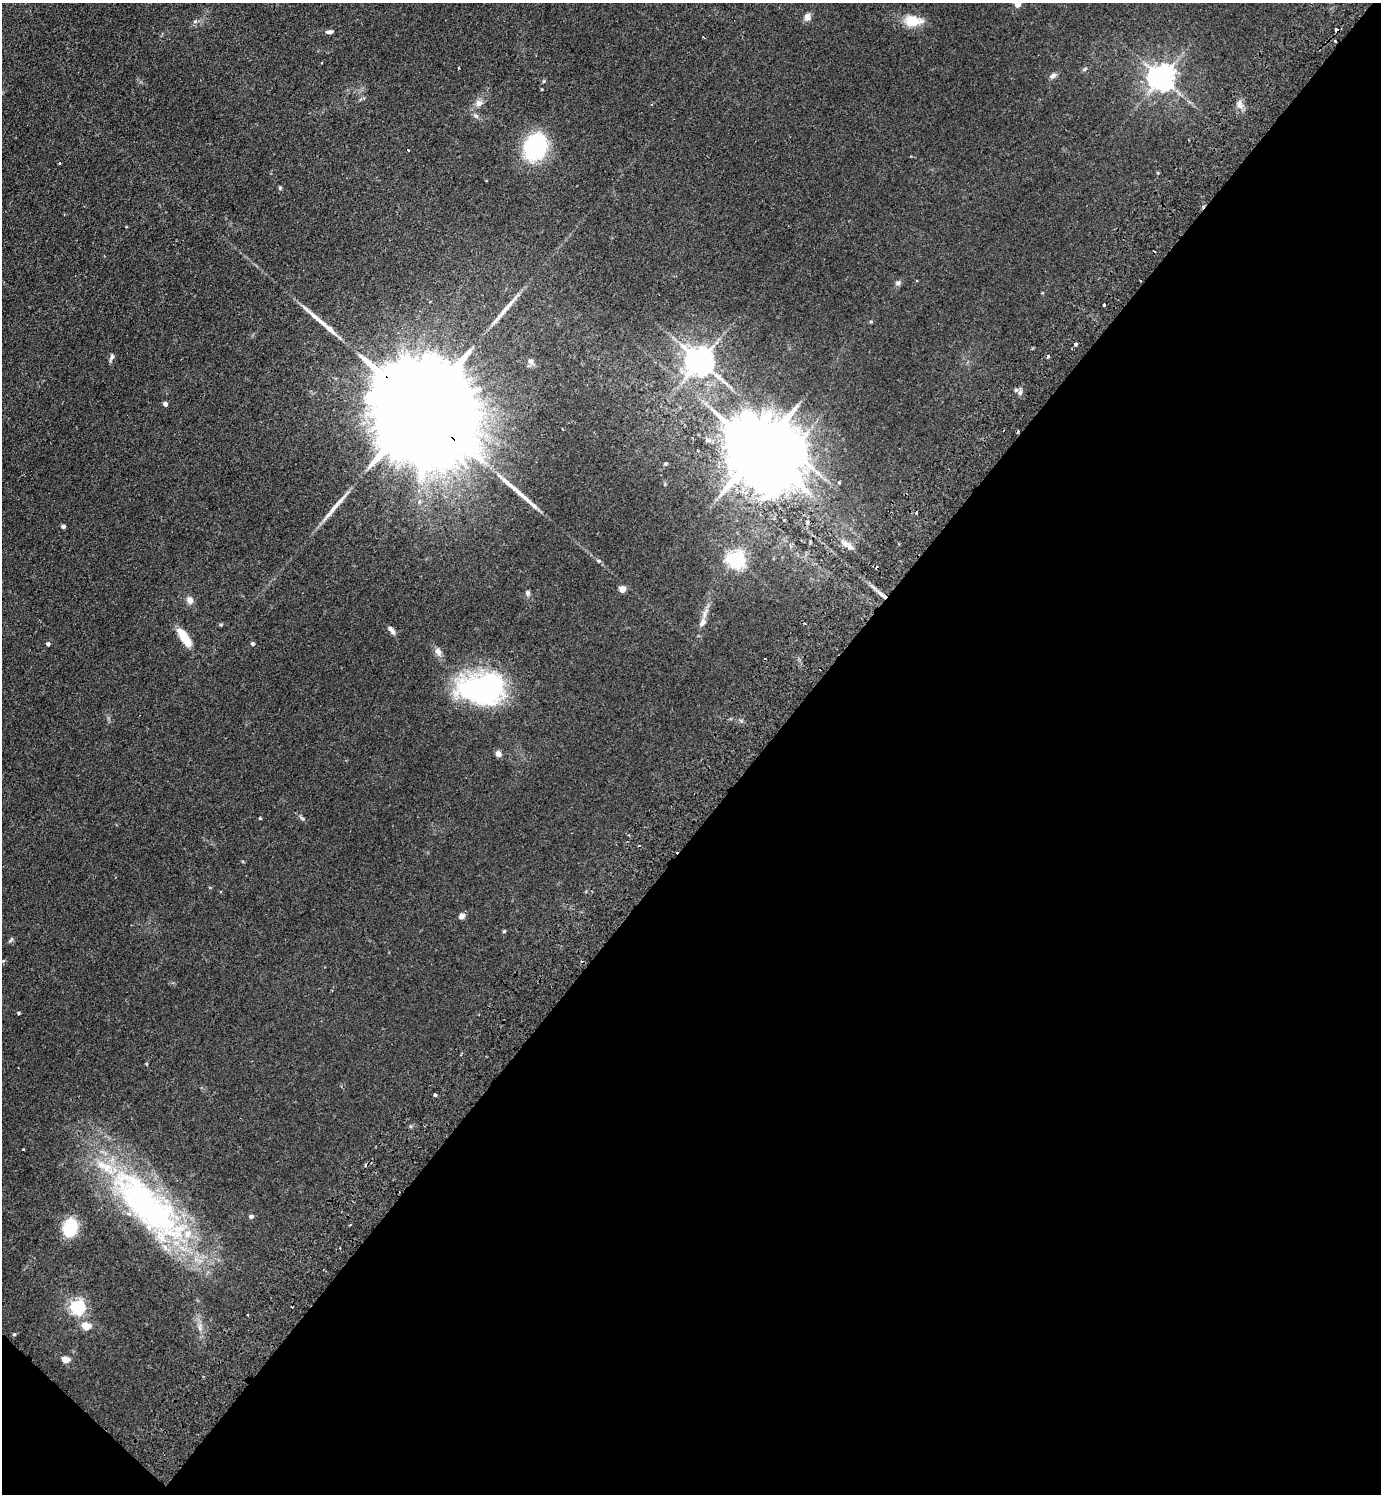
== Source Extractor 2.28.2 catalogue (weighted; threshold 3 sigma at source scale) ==
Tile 15 of 4 x 4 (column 3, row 4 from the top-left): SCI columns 3101-4479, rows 41-1532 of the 6059 x 6046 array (HDU 1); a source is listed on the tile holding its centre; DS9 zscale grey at full resolution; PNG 1383 x 1496 px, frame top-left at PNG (2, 3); no overlay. Shown black and unused: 45% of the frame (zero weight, under 2 of 3 exposures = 3% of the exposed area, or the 3 px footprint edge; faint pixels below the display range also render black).
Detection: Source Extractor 2.28.2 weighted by HDU 2 'WHT'; one run over the whole footprint, this tile lists its part. Background 0.0273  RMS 0.0043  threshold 0.0193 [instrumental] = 3 sigma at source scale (4.5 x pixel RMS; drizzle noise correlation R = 1.50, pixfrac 1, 0.05/0.05 arcsec/px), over >= 5 px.
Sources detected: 86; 1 too faint to see at this stretch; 2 inside a brighter object's white glare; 10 cosmic-ray / hot-pixel residue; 6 long thin detections or spike segments (spike, bleed or trail) — not listed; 4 inside a brighter listed object's ellipse — not listed separately; the other 63 listed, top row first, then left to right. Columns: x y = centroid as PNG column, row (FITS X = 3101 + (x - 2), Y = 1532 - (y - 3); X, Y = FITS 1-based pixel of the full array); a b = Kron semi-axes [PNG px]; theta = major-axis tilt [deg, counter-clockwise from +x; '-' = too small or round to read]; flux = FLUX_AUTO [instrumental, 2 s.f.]
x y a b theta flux
1017 4 4 4 - 4.5
807 17 9 8 - 2.1
195 21 6 6 - 0.77
913 21 24 14 -2 7.7
329 32 8 4 4 1.3
1335 41 3 3 - 0.79
1053 76 8 6 26 1.4
1161 78 8 7 - 450
544 81 5 3 - 0.42
479 103 8 8 - 2.1
1240 105 10 8 -55 2.2
476 116 9 4 -44 1
535 147 29 21 68 36
408 150 3 3 - 2.5
280 188 5 5 - 0.5
898 283 7 7 - 1.1
1104 305 3 3 - 1.6
1075 344 3 3 - 3.1
112 357 10 5 66 1.1
530 361 9 7 -59 1.6
700 361 8 8 - 670
1020 393 7 5 70 1.1
165 404 4 4 - 1.6
420 407 56 21 -44 25000
759 450 21 17 -56 3400
665 464 5 3 - 0.46
839 482 3 3 - 0.86
419 501 7 5 49 1.1
807 522 5 5 - 0.59
63 527 4 3 - 1.2
847 545 19 7 -30 3
736 560 6 6 - 180
599 561 5 4 - 0.67
622 589 5 4 - 5.6
528 593 7 6 - 0.99
883 596 13 4 -34 2.2
190 600 9 7 -53 2.1
705 613 17 5 72 2.7
805 623 3 2 - 0.52
393 632 7 6 - 1.2
184 638 20 8 -56 9.5
48 644 4 4 - 1
252 644 4 4 - 0.87
438 652 13 7 -59 2.2
482 689 50 33 1 71
498 754 7 6 - 2
260 818 4 3 - 0.42
302 818 8 4 -37 0.72
462 916 6 6 - 1.8
504 931 5 4 - 0.43
3 961 4 3 - 0.5
18 1013 4 3 - 0.53
146 1064 5 3 - 0.37
435 1095 4 3 - 1.5
24 1149 3 3 - 0.67
147 1206 122 41 -44 130
251 1216 5 4 - 1.2
350 1225 3 2 - 0.39
70 1227 14 11 79 23
77 1307 6 6 - 110
86 1326 5 5 - 9.5
14 1334 4 4 - 0.51
65 1360 5 4 - 7.3
Overlapping masked pixels (flux is a lower limit): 4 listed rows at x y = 1335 41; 420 407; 883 596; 147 1206
Isophote crosses this tile's border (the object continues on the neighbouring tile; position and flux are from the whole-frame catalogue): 1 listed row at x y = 1017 4